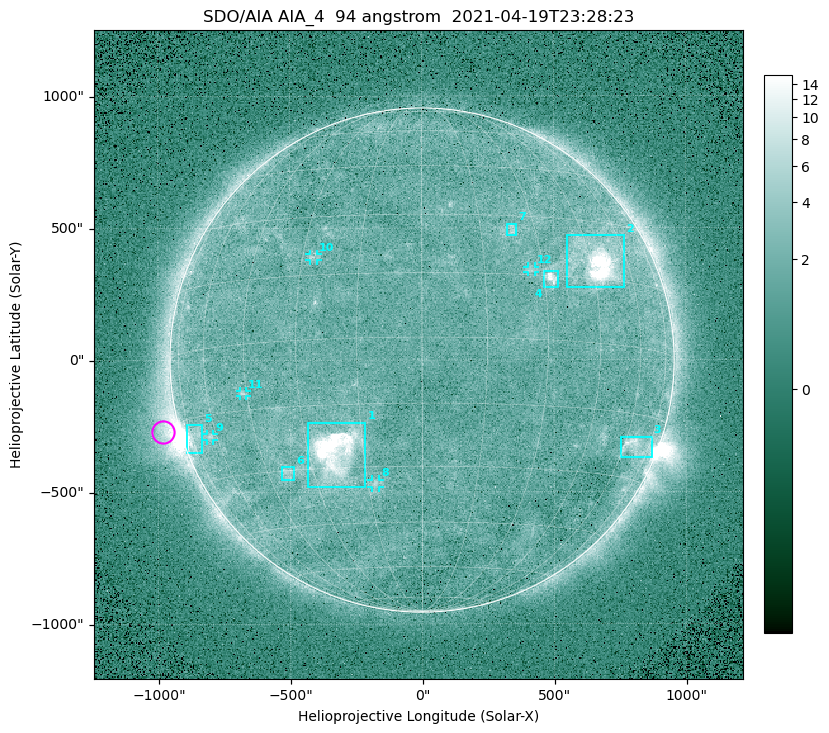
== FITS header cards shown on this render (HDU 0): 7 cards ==
TELESCOP= 'SDO/AIA '
INSTRUME= 'AIA_4   '
WAVELNTH=                   94
WAVEUNIT= 'angstrom'
DATE-OBS= '2021-04-19T23:28:23.12'
CTYPE1  = 'HPLN-TAN'
CTYPE2  = 'HPLT-TAN'

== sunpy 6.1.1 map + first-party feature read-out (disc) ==
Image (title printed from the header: SDO/AIA AIA_4  94 angstrom  2021-04-19T23:28:23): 512 x 512 px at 4.8 arcsec/px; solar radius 955 arcsec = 199 px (full disc in frame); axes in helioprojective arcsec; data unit not stated in the header (colour bar unlabelled)
Orientation: roll -0.138 deg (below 1 deg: not rotated)
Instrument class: DISC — disc imager (sunpy class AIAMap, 94 A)
Bright regions (active regions / flare kernels): reference = the median radial profile (limb darkening/brightening removed); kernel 5 px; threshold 5 sigma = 2.41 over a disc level ~1.75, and >= 1.15x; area >= 9 px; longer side >= 5 px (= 24 arcsec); searched inside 0.97 R_sun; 12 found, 12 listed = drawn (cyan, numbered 1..; 5 of them under ~33 arcsec drawn as corner ticks so the feature stays visible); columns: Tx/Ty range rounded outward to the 10 arcsec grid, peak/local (2 s.f.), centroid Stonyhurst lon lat
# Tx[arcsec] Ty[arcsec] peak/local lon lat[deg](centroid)
1 -430..-210 -480..-230 68 -22 -26
2 550..770 270..470 26 +47 +19
3 750..870 -370..-290 4.4 +65 -22
4 460..520 270..340 7.3 +32 +14
5 -900..-830 -350..-240 6.1 -73 -19
6 -540..-480 -450..-400 3 -38 -30
7 320..360 470..520 3 +23 +26
8 -190..-160 -480..-450 3 -13 -34
9 -820..-790 -300..-280 2.8 -63 -20
10 -430..-390 380..410 2.9 -27 +20
11 -690..-660 -140..-110 3 -46 -11
12 400..430 330..360 2.7 +27 +16
Off-limb structures (1.02-1.3 R_sun): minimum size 50 px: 5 found; the strongest spans PA ~90..115 deg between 1.02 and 1.22 R_sun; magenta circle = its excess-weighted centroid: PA ~105 deg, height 1.07 R_sun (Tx ~-980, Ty ~-270 arcsec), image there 4.7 x the reference